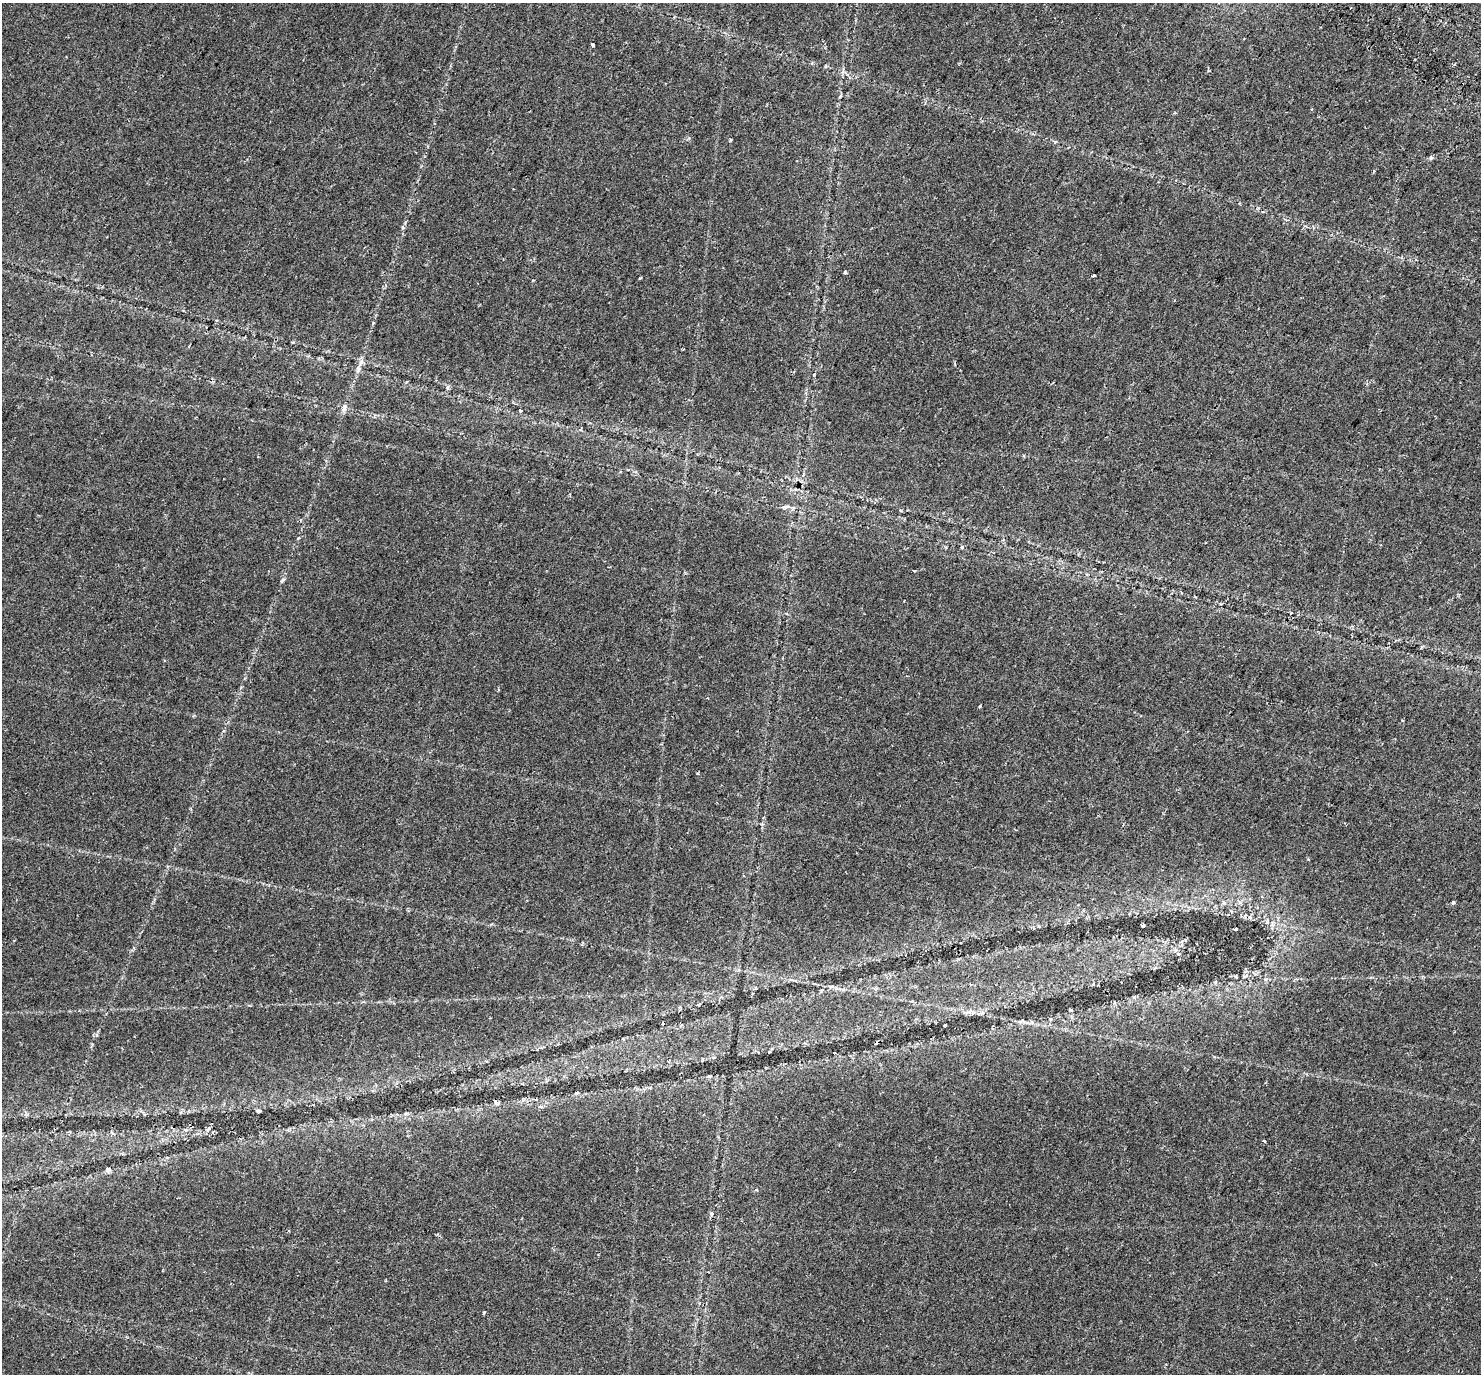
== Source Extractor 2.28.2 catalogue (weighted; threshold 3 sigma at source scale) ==
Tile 10 of 4 x 4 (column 2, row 3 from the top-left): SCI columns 1557-3035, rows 1723-3094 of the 6064 x 6124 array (HDU 1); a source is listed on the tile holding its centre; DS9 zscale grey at full resolution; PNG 1483 x 1376 px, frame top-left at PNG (2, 3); no overlay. Shown black and unused: <1% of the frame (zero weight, under 2 of 3 exposures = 5% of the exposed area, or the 3 px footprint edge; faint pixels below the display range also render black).
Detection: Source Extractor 2.28.2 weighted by HDU 2 'WHT'; one run over the whole footprint, this tile lists its part. Background 0.0356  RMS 0.004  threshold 0.0179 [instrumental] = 3 sigma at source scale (4.5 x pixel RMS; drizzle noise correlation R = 1.50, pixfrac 1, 0.0396/0.0396 arcsec/px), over >= 5 px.
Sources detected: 38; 2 cosmic-ray / hot-pixel residue — not listed; the other 36 listed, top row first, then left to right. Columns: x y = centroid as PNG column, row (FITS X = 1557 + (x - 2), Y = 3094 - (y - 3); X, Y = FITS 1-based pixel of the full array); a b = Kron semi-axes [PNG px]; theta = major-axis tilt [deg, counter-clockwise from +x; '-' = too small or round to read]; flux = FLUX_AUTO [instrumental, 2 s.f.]
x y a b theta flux
592 45 3 3 - 0.47
826 66 5 3 - 0.39
1311 110 3 3 - 0.72
1431 157 6 5 - 0.65
1374 171 4 3 - 0.37
845 272 4 3 - 0.59
1094 275 3 3 - 1.6
640 278 4 2 - 0.36
358 369 10 6 89 1.5
814 375 5 3 - 0.47
447 387 6 5 - 1
344 408 12 5 67 1.6
520 410 3 3 - 1.4
785 507 11 5 9 1.2
900 510 4 3 - 0.43
962 547 5 4 - 0.47
914 571 3 2 - 0.68
980 706 3 3 - 0.46
697 773 3 2 - 0.45
1453 903 4 4 - 0.55
1143 926 4 3 - 3.8
1235 929 4 3 - 2.2
876 989 4 3 - 1.3
1134 997 5 4 - 0.58
973 1012 6 5 - 0.8
945 1025 3 3 - 0.79
834 1053 3 2 - 0.26
577 1093 6 4 28 0.58
495 1101 6 4 -47 0.63
541 1107 8 4 0 0.7
259 1111 5 4 - 0.74
1264 1141 4 3 - 1.1
108 1170 6 6 - 0.87
756 1190 4 4 - 0.79
712 1214 4 4 - 1.1
484 1312 3 2 - 0.59
Unlisted compact peaks at least as high as the median listed source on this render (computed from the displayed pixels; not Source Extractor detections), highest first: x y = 283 579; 373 323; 730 140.